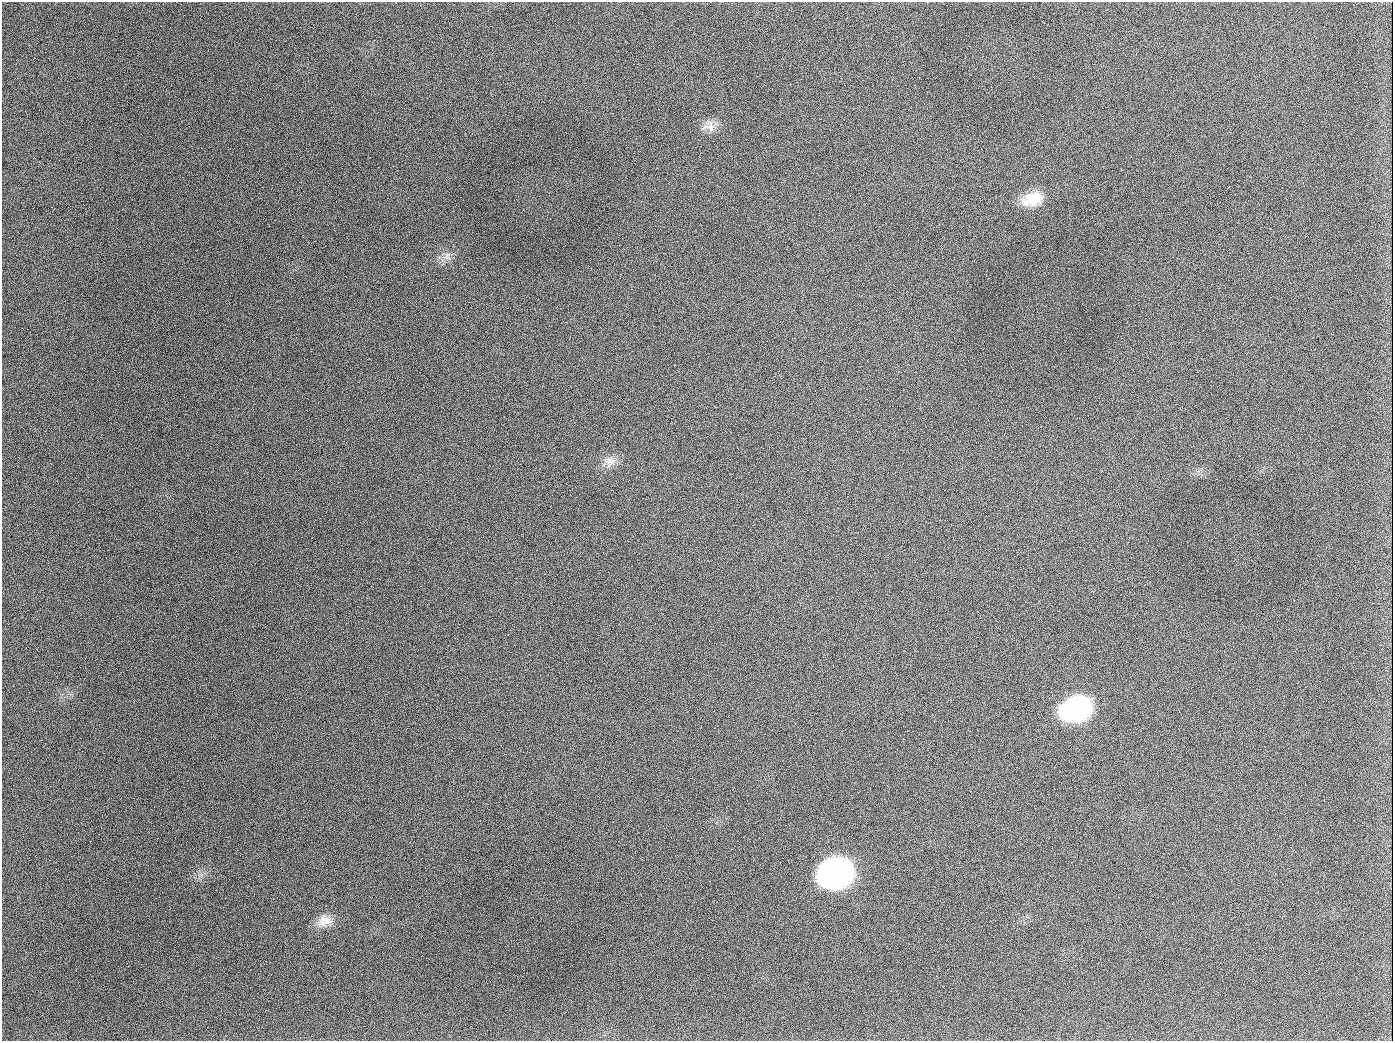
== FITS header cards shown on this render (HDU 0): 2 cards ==
NAXIS1  =                 1391
NAXIS2  =                 1039

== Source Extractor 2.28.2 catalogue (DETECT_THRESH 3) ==
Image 1391 x 1039 px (HDU 0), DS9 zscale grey, 1 PNG px = 1 image px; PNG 1395 x 1043 px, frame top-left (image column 1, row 1039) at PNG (2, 2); no overlay
Background 2500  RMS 92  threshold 276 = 3 sigma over >= 5 px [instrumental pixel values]
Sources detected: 10; all 10 listed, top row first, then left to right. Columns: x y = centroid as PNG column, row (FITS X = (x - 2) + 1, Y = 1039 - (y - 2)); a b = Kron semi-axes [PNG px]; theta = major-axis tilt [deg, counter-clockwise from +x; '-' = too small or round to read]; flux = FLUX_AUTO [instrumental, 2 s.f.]
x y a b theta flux
189 126 2 2 - 5.3e+03
710 126 16 15 - 6.5e+04
1032 199 27 16 18 1.7e+05
447 256 12 9 87 4.0e+04
654 407 2 2 - 3.0e+03
610 461 16 9 -10 5.4e+04
1076 709 25 18 18 1.3e+06
836 873 24 19 17 3.0e+06
325 921 20 15 23 8.9e+04
944 1026 2 2 - 3.5e+03